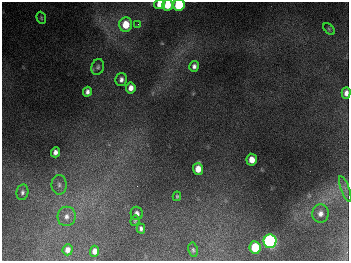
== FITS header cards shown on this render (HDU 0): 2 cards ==
NAXIS1  =                  347
NAXIS2  =                  259

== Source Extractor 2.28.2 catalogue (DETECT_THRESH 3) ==
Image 347 x 259 px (HDU 0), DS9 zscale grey, 1 PNG px = 1 image px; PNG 351 x 263 px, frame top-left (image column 1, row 259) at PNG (2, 2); each listed source drawn as its Kron ellipse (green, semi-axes under 4 px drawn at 4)
Background 674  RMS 51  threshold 152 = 3 sigma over >= 5 px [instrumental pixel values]
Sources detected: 30; all 30 listed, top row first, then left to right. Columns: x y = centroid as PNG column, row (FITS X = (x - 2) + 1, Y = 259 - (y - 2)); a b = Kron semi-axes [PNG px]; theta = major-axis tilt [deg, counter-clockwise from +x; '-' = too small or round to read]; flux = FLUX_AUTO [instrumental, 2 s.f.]
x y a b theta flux
160 4 5 5 - 3.7e+04
167 5 5 5 - 6.2e+04
179 5 6 5 - 2.5e+05
41 18 6 4 -71 4.6e+03
126 24 7 6 - 8.0e+04
138 24 4 4 - 4.0e+03
329 29 7 4 -46 5.2e+03
194 66 5 4 - 1.2e+04
98 67 8 6 70 7.7e+03
121 80 6 6 - 1.3e+04
131 88 5 5 - 2.3e+04
87 92 5 4 - 1.3e+04
346 93 6 4 87 1.7e+04
55 152 5 4 - 1.5e+04
252 160 6 5 - 3.5e+04
198 169 6 5 - 4.0e+04
59 185 10 7 -87 1.5e+04
345 189 13 3 -70 1.1e+04
22 192 8 6 79 9.9e+03
177 196 5 3 - 4.3e+03
137 213 6 6 - 1.3e+04
320 213 9 8 - 1.8e+04
67 216 10 9 - 2.3e+04
135 221 5 4 - 4.7e+03
141 229 5 4 - 9.4e+03
270 241 7 6 - 1.1e+06
255 247 6 6 - 1.2e+05
68 250 5 5 - 1.9e+04
193 250 7 5 -79 6.5e+03
95 251 5 4 - 2.0e+04
At the frame edge (FLAGS 8, measured only in part): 4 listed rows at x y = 160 4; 167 5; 179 5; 346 93